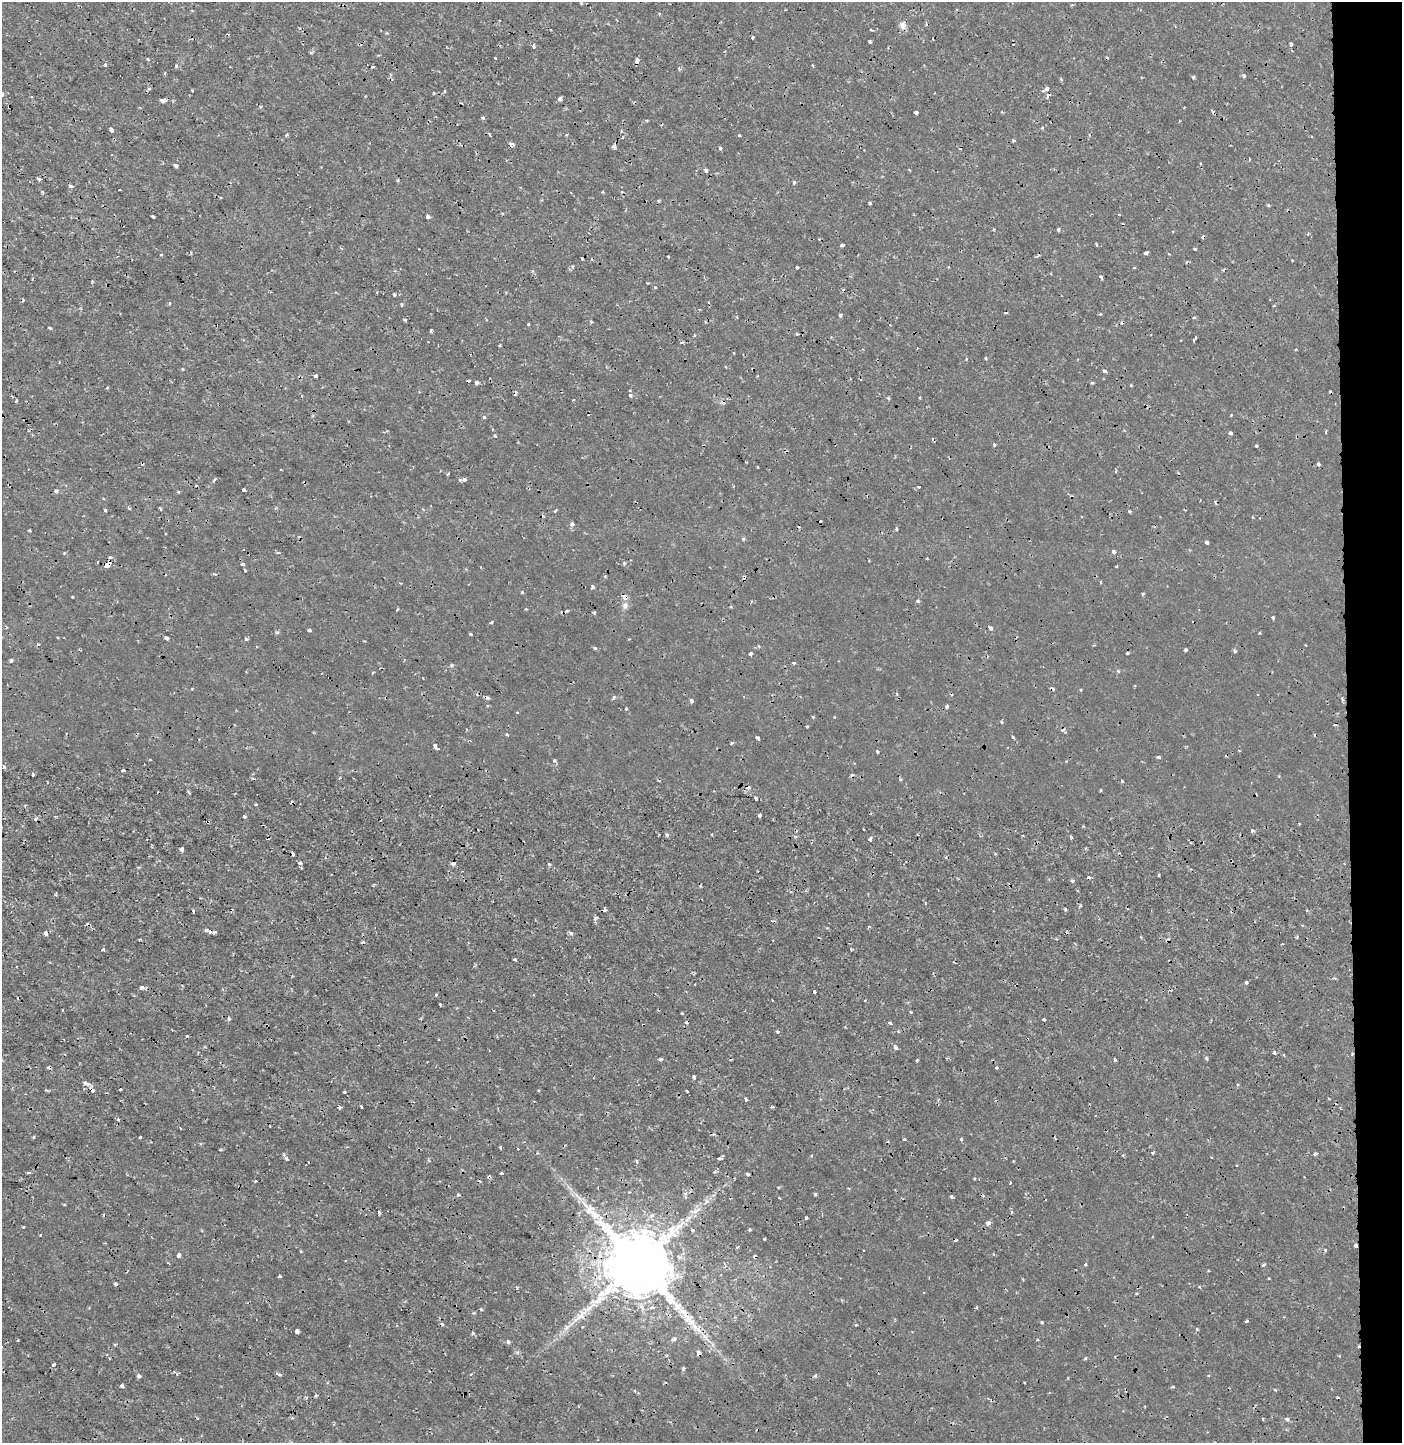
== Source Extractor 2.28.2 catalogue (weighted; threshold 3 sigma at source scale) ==
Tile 6 of 3 x 3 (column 3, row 2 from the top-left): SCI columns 2991-4390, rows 1449-2889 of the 4579 x 4330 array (HDU 1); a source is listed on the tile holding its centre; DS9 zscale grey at full resolution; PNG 1404 x 1445 px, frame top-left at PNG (2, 2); no overlay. Shown black and unused: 4% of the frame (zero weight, under 2 of 3 exposures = <1% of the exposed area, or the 3 px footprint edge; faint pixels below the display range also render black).
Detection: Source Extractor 2.28.2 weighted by HDU 2 'WHT'; one run over the whole footprint, this tile lists its part. Background 2.84e-04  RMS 0.0012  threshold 0.00531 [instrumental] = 3 sigma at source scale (4.5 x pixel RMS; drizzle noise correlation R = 1.50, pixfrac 1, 0.0396/0.0396 arcsec/px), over >= 5 px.
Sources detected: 334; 48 cosmic-ray / hot-pixel residue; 1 long thin detection or spike segment (spike, bleed or trail) — not listed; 2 inside a brighter listed object's ellipse — not listed separately; the other 283 listed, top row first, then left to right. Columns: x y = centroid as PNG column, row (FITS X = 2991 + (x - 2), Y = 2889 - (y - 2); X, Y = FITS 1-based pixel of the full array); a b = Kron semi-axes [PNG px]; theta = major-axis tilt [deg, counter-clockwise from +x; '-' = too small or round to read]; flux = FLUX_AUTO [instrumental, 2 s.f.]
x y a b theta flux
581 3 3 3 - 0.13
903 25 11 7 -86 0.62
871 30 4 2 - 0.1
753 37 4 3 - 0.12
870 42 5 3 - 0.12
1291 43 3 3 - 0.34
534 46 3 3 - 0.53
311 53 4 4 - 0.17
495 58 3 2 - 0.097
148 59 3 3 - 0.19
637 60 4 3 - 0.74
105 65 3 3 - 0.32
176 66 5 4 - 0.16
813 66 4 2 - 0.11
373 67 3 2 - 0.16
679 69 6 4 -82 0.15
165 73 3 3 - 0.12
1244 76 4 4 - 0.14
1193 77 4 4 - 0.15
149 89 5 4 - 0.15
1046 89 6 5 - 0.29
192 90 3 2 - 0.11
434 93 3 2 - 0.15
2 94 4 3 - 0.39
560 99 4 4 - 0.45
163 100 5 3 - 0.85
916 113 3 3 - 0.59
483 118 4 4 - 0.22
1042 128 4 4 - 0.12
111 130 4 3 - 0.8
489 134 3 3 - 0.14
287 135 4 3 - 0.17
739 135 4 3 - 0.094
622 137 4 2 - 0.11
1014 140 3 3 - 0.2
511 144 7 5 -17 0.3
614 146 6 5 - 0.32
720 148 4 4 - 0.14
1249 159 3 2 - 0.15
176 165 4 3 - 0.51
706 170 4 4 - 0.27
39 179 4 3 - 0.46
794 182 4 3 - 0.21
70 186 5 4 - 0.19
42 192 4 3 - 0.12
870 203 3 3 - 0.25
1268 205 4 3 - 0.12
153 216 3 3 - 0.17
428 216 4 3 - 0.72
1058 229 3 3 - 0.34
993 230 3 3 - 0.51
843 245 5 3 - 0.33
1195 249 3 2 - 0.14
1145 253 5 3 - 0.2
1169 254 3 3 - 0.13
161 255 3 3 - 0.11
668 257 3 2 - 0.12
573 266 4 3 - 0.11
797 267 3 3 - 0.36
1134 267 4 2 - 0.09
1101 277 4 3 - 0.22
92 281 3 3 - 0.13
270 292 3 3 - 0.086
394 295 3 3 - 0.29
170 303 4 3 - 0.13
402 304 5 3 - 0.13
1274 306 3 3 - 0.12
840 315 3 3 - 0.54
1194 317 3 3 - 0.19
405 320 4 3 - 0.16
591 322 4 3 - 0.17
528 324 3 3 - 0.095
49 328 3 2 - 0.21
431 330 5 3 - 0.12
1195 339 6 2 53 0.21
682 342 5 3 - 0.12
986 358 4 3 - 0.1
182 369 3 3 - 0.11
1105 371 4 3 - 0.28
316 376 3 3 - 0.52
476 382 4 3 - 0.69
1092 383 4 3 - 0.13
107 388 4 3 - 0.11
631 395 5 4 - 0.28
888 398 5 3 - 0.13
920 398 4 2 - 0.11
16 400 3 3 - 0.19
484 417 4 3 - 0.2
492 429 3 2 - 0.12
1230 432 4 3 - 0.47
1326 432 4 3 - 0.13
994 445 4 3 - 0.15
1256 446 3 2 - 0.21
1318 464 4 3 - 0.28
448 474 3 2 - 0.11
214 479 6 3 56 0.17
464 480 4 3 - 0.44
919 487 4 3 - 0.11
244 490 4 3 - 0.54
56 491 3 3 - 0.63
178 492 3 3 - 0.13
129 508 4 3 - 0.15
160 508 4 3 - 0.12
423 509 5 3 - 0.1
105 510 3 3 - 0.16
555 511 4 3 - 0.13
1129 511 4 3 - 0.13
820 521 3 3 - 0.27
572 524 5 4 - 0.31
896 529 3 3 - 0.25
29 530 3 2 - 0.14
743 539 5 4 - 0.17
1207 542 3 3 - 0.46
1113 552 4 4 - 0.33
109 561 7 3 69 31
624 563 4 4 - 0.13
245 570 3 2 - 0.16
1101 582 4 3 - 0.11
592 587 3 3 - 0.29
522 592 4 3 - 0.13
1143 593 4 3 - 0.14
624 596 7 4 -49 1.3
918 601 4 3 - 0.22
625 606 9 7 -88 0.42
731 607 4 3 - 0.1
397 609 3 3 - 0.12
567 611 4 4 - 0.16
594 612 4 3 - 0.14
1273 618 3 3 - 0.26
491 622 4 3 - 0.12
991 628 4 4 - 0.37
309 630 4 3 - 0.24
277 632 5 4 - 0.19
1259 633 3 2 - 0.13
470 634 3 3 - 0.23
167 638 4 3 - 0.63
246 639 4 4 - 0.18
595 648 4 4 - 0.13
1185 650 3 3 - 0.26
1235 651 4 3 - 0.21
1127 653 3 2 - 0.17
750 654 4 3 - 0.24
11 660 4 3 - 0.42
794 663 3 3 - 0.24
451 665 5 3 - 0.13
1118 671 4 3 - 0.13
897 694 5 3 - 0.051
614 697 5 4 - 0.23
1342 699 7 4 -74 0.21
691 701 4 3 - 0.35
947 706 4 4 - 0.27
626 708 4 2 - 0.093
1002 722 4 4 - 0.14
807 727 3 2 - 0.14
507 734 3 3 - 0.17
757 737 4 3 - 0.45
1013 737 4 3 - 0.18
732 743 4 3 - 0.16
436 747 7 4 -35 0.64
877 752 4 3 - 0.16
1158 757 4 3 - 0.21
554 760 4 4 - 0.32
4 767 4 3 - 0.33
123 770 4 3 - 0.18
33 774 4 2 - 0.17
1100 790 3 3 - 0.12
189 792 5 3 - 0.14
756 798 3 3 - 0.37
760 815 4 3 - 0.31
245 816 3 3 - 0.26
1252 831 3 3 - 0.47
667 834 5 3 - 0.16
712 835 3 2 - 0.15
1071 837 5 3 - 0.13
870 839 4 3 - 0.54
182 849 4 4 - 0.5
300 863 4 3 - 0.37
453 863 5 4 - 0.51
138 867 4 3 - 0.11
301 868 3 2 - 0.13
1159 875 4 3 - 0.11
1088 877 3 3 - 0.32
1072 881 4 4 - 0.24
1065 909 3 3 - 0.26
605 910 4 3 - 0.33
87 924 5 2 - 0.11
869 927 3 3 - 0.13
209 931 9 4 -25 0.44
571 933 6 4 -29 0.23
45 934 4 3 - 0.48
1141 937 4 2 - 0.11
103 949 4 3 - 0.16
515 959 3 2 - 0.18
16 966 3 2 - 0.11
1246 982 4 4 - 0.19
142 987 4 4 - 0.51
814 992 3 3 - 0.46
440 1004 3 3 - 0.14
911 1012 3 3 - 0.089
682 1014 4 2 - 0.1
229 1018 3 3 - 0.36
1044 1020 3 3 - 0.23
890 1023 4 3 - 0.18
777 1031 3 3 - 0.23
895 1048 4 3 - 0.49
1274 1053 3 3 - 0.5
1207 1058 4 3 - 0.21
661 1059 4 3 - 0.23
917 1060 3 3 - 0.12
1115 1060 3 3 - 0.23
996 1068 3 3 - 0.15
694 1077 4 3 - 0.5
86 1083 9 5 -22 0.36
120 1089 3 3 - 0.3
93 1090 5 4 - 0.37
687 1091 3 2 - 0.12
344 1092 3 3 - 0.16
746 1099 4 3 - 0.16
361 1106 3 2 - 0.15
339 1107 3 2 - 0.33
772 1107 3 2 - 0.12
118 1119 4 3 - 0.15
180 1128 3 2 - 0.15
33 1137 3 3 - 0.36
140 1137 3 3 - 0.28
904 1139 3 3 - 0.17
961 1140 3 3 - 0.36
500 1147 3 3 - 0.15
1152 1153 4 3 - 0.13
1315 1154 4 3 - 0.23
811 1156 3 3 - 0.15
286 1158 4 3 - 0.36
720 1158 5 3 - 0.35
637 1161 5 3 - 0.12
29 1173 5 3 - 0.15
501 1173 3 2 - 0.16
747 1174 4 3 - 0.25
974 1179 4 2 - 0.093
629 1192 3 2 - 0.095
815 1194 3 3 - 0.22
458 1195 3 3 - 0.39
951 1197 4 3 - 0.23
779 1198 4 2 - 0.08
64 1204 3 3 - 0.12
696 1210 14 5 36 0.72
379 1213 3 3 - 0.17
594 1214 22 9 -42 2
806 1217 4 3 - 0.1
988 1223 4 4 - 0.94
23 1227 4 2 - 0.099
693 1230 4 4 - 0.13
750 1230 3 3 - 0.14
40 1235 3 2 - 0.11
1356 1246 3 3 - 0.47
737 1247 3 2 - 0.17
1326 1250 3 3 - 0.19
301 1251 3 3 - 0.11
179 1255 4 3 - 0.48
679 1257 7 5 -26 0.36
638 1263 19 16 -26 1200
1085 1265 3 3 - 0.21
1263 1265 4 3 - 0.25
279 1276 3 3 - 0.22
1136 1294 3 2 - 0.14
481 1309 4 3 - 0.11
1246 1321 3 3 - 0.18
1042 1322 3 3 - 0.21
1197 1329 4 3 - 0.12
297 1331 4 4 - 0.71
674 1339 5 4 - 0.49
508 1342 5 4 - 0.2
699 1353 4 4 - 0.39
666 1356 3 3 - 0.13
54 1365 4 3 - 0.24
684 1368 4 4 - 0.17
815 1375 6 4 68 0.17
1209 1375 4 3 - 0.11
139 1376 4 4 - 0.31
122 1386 3 3 - 0.63
1173 1387 3 3 - 0.19
1275 1390 4 3 - 0.098
635 1391 3 3 - 0.11
1287 1419 4 4 - 0.33
Overlapping masked pixels (flux is a lower limit): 8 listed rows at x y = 109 561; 624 596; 453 863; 209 931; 93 1090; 1356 1246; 638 1263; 699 1353
Isophote crosses this tile's border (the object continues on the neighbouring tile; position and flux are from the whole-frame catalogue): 1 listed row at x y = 2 94
Unlisted compact peaks at least as high as the median listed source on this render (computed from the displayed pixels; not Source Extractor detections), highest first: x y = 595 918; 764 1239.